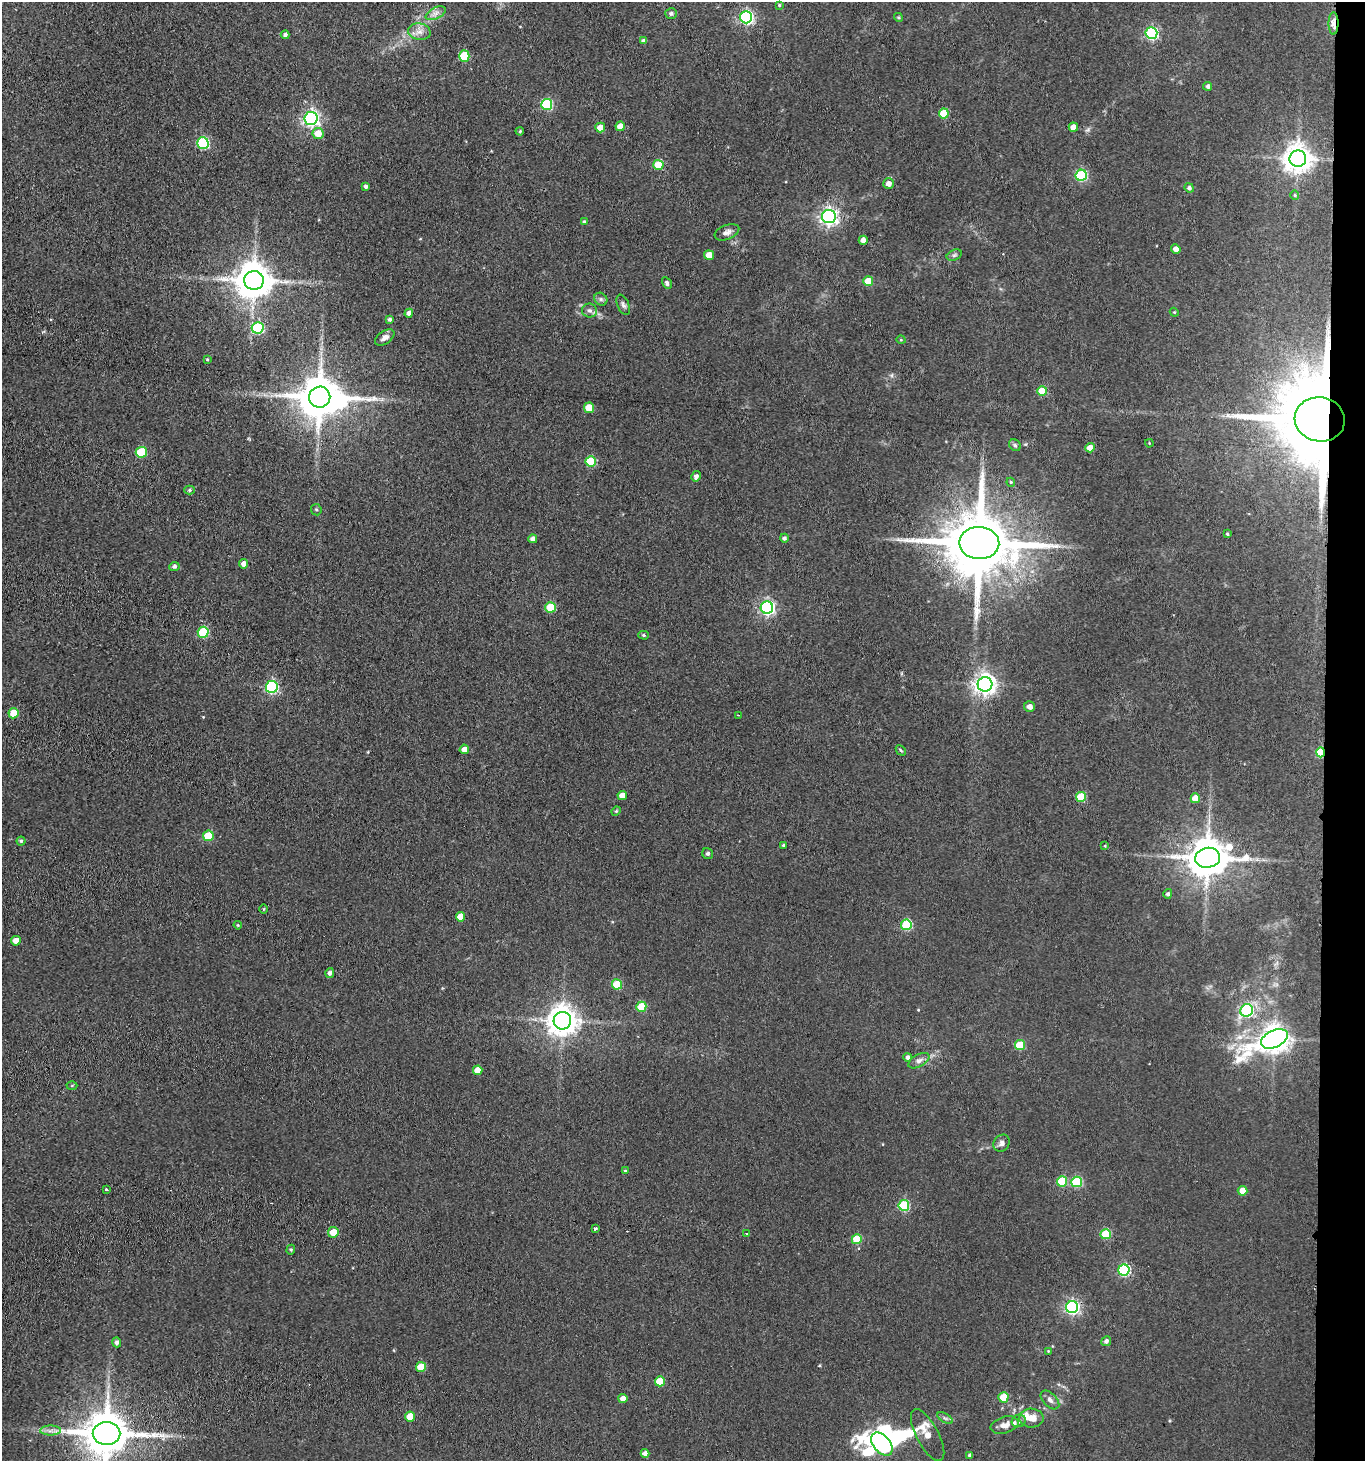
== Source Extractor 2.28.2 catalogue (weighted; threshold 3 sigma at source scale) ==
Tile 6 of 3 x 3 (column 3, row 2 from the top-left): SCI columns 2946-4308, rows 1466-2924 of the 4470 x 4389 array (HDU 1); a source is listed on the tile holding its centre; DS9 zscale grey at full resolution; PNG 1367 x 1463 px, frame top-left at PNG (2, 2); each listed source drawn as its Kron ellipse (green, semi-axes under 4 px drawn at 4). Shown black and unused: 3% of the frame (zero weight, under 3 of 4 exposures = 5% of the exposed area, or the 3 px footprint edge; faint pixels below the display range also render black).
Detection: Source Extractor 2.28.2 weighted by HDU 2 'WHT'; one run over the whole footprint, this tile lists its part. Background 0.063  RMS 0.0065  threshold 0.0292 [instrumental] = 3 sigma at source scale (4.5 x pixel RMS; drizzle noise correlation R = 1.50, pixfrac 1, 0.05/0.05 arcsec/px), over >= 5 px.
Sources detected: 147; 5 inside a brighter object's white glare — neither listed nor drawn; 2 inside a brighter listed object's ellipse — not listed separately; the other 140 listed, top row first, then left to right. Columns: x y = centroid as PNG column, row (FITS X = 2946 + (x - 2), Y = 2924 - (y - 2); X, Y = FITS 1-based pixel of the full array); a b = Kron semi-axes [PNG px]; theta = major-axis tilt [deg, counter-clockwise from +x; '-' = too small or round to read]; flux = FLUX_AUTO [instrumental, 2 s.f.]
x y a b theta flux
779 5 4 4 - 0.67
436 13 11 5 27 3.2
671 13 6 5 - 1.7
746 17 6 6 - 130
898 17 5 4 - 0.74
1333 23 11 5 90 5.8
419 32 11 8 -12 4.3
1151 33 6 6 - 95
285 35 4 4 - 1.8
644 41 4 4 - 2.8
464 56 6 5 - 27
1208 86 4 4 - 1.7
547 104 5 5 - 51
944 113 5 5 - 18
311 118 6 6 - 190
620 126 5 4 - 6.3
600 127 5 4 - 7.5
1073 127 5 4 - 5.5
520 131 4 3 - 0.64
318 133 5 5 - 10
203 143 6 5 - 65
1298 159 8 8 - 810
658 165 5 5 - 19
1081 175 5 5 - 62
888 184 5 5 - 3.9
366 186 3 3 - 1.6
1189 188 5 4 - 1.9
1295 195 5 4 - 0.76
829 216 6 6 - 260
584 222 4 4 - 1
727 232 13 7 21 3.3
863 240 4 4 - 4.6
1176 249 5 4 - 4.2
709 255 5 5 - 8.6
954 255 8 5 25 1.4
254 280 10 9 - 1600
868 281 5 5 - 14
667 283 6 4 -60 1.7
601 299 7 6 - 1.5
623 305 11 5 -65 2
589 310 7 7 - 2.3
1174 312 4 3 - 0.55
409 313 4 4 - 3
389 319 4 4 - 1.5
258 328 6 5 - 58
385 337 11 6 35 3.4
901 340 4 3 - 0.52
207 360 4 3 - 0.73
1042 391 5 5 - 15
320 397 11 10 - 2500
589 408 5 5 - 11
1320 419 25 22 -10 12000
1149 443 4 3 - 0.59
1015 445 6 5 - 1.2
1090 448 5 4 - 8.3
141 452 5 5 - 35
591 461 5 5 - 29
696 476 5 4 - 2.2
1011 482 4 4 - 0.79
189 490 5 4 - 1.2
316 510 6 5 - 1.1
1227 534 3 3 - 0.77
784 538 4 4 - 1.4
533 539 4 4 - 3.6
979 543 20 16 -3 6400
244 564 4 4 - 3.7
174 566 5 4 - 1.7
550 607 5 5 - 21
767 607 6 6 - 160
203 632 5 5 - 47
643 635 5 4 - 0.98
985 684 7 7 - 390
272 687 6 6 - 88
1029 707 5 5 - 3.1
13 713 5 5 - 14
738 715 2 2 - 0.47
464 749 5 4 - 4.5
901 750 6 3 -46 0.74
1321 752 5 4 - 34
622 795 5 4 - 6.3
1081 797 5 5 - 24
1195 798 5 4 - 10
616 811 5 4 - 0.76
208 836 5 5 - 22
21 841 4 4 - 0.89
783 845 4 3 - 0.75
1105 846 4 3 - 0.5
708 854 6 5 - 1.2
1208 858 12 10 8 2000
1168 894 5 4 - 1.5
264 909 5 3 - 0.56
460 917 5 4 - 8.2
238 925 4 3 - 0.71
906 925 5 5 - 44
16 941 5 4 - 6.1
330 973 5 4 - 2
617 984 5 5 - 20
641 1007 5 5 - 20
1247 1010 6 6 - 70
562 1021 9 8 - 900
1274 1039 14 8 25 760
1020 1045 5 5 - 24
908 1057 4 4 - 1.8
919 1061 11 6 29 2.6
478 1070 5 4 - 8.4
72 1086 5 3 - 0.63
1002 1143 9 7 54 2.6
625 1171 4 4 - 0.58
1062 1181 5 5 - 30
1077 1182 5 5 - 39
106 1189 3 3 - 0.86
1242 1191 5 5 - 6.3
904 1205 5 5 - 46
595 1229 3 3 - 1.4
333 1232 5 5 - 8.3
747 1233 3 2 - 0.56
1106 1234 5 5 - 30
857 1239 5 5 - 22
291 1250 5 4 - 0.9
1124 1270 5 5 - 73
1072 1307 6 6 - 140
1106 1341 5 4 - 1.8
117 1342 5 4 - 1.9
1048 1351 3 3 - 0.49
421 1367 5 5 - 14
660 1381 5 5 - 13
1003 1397 5 5 - 17
623 1398 4 4 - 3.8
1050 1400 11 6 -46 2.7
410 1416 5 5 - 11
945 1418 8 3 -31 1.3
1031 1418 12 9 -3 6.9
1019 1421 7 6 - 2.5
1005 1425 14 8 16 5.5
50 1431 10 5 1 2.8
106 1433 14 11 -1 2900
928 1435 29 11 -62 13
882 1444 13 8 -49 80
645 1453 4 4 - 3.2
970 1455 4 4 - 1.9
Overlapping masked pixels (flux is a lower limit): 5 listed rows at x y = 1333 23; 1320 419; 979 543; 1321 752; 1208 858
Isophote crosses this tile's border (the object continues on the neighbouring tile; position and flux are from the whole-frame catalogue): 1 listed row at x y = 106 1433